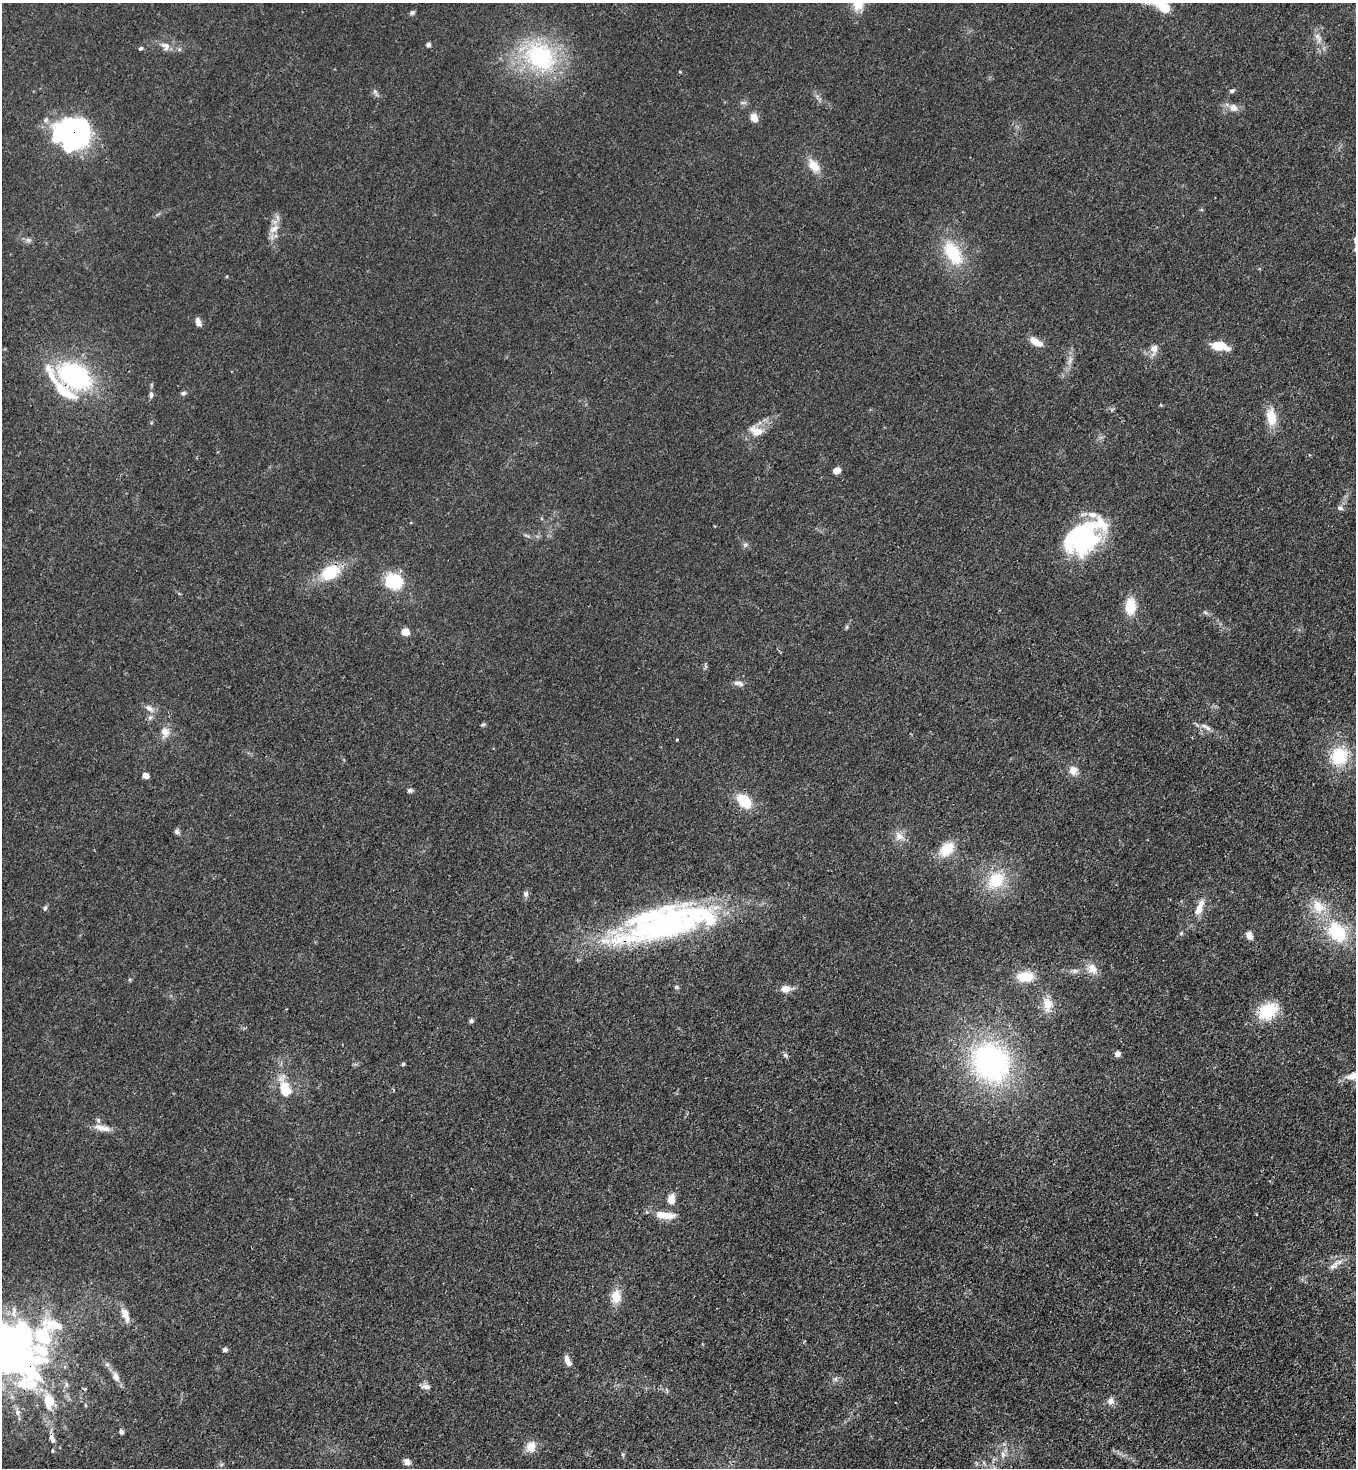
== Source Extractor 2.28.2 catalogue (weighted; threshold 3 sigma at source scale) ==
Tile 6 of 4 x 4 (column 2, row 2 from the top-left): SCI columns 1580-2933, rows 2991-4456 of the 6005 x 5983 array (HDU 1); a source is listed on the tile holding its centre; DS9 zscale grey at full resolution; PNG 1358 x 1470 px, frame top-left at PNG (2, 3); no overlay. Shown black and unused: <1% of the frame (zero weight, under 3 of 4 exposures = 7% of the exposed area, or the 3 px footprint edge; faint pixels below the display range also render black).
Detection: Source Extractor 2.28.2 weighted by HDU 2 'WHT'; one run over the whole footprint, this tile lists its part. Background 0.0192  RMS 0.0026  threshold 0.0117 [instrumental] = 3 sigma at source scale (4.5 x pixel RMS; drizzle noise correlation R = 1.50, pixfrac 1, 0.05/0.05 arcsec/px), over >= 5 px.
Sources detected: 122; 1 too faint to see at this stretch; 5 inside a brighter object's white glare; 2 cosmic-ray / hot-pixel residue — not listed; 13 inside a brighter listed object's ellipse — not listed separately; the other 101 listed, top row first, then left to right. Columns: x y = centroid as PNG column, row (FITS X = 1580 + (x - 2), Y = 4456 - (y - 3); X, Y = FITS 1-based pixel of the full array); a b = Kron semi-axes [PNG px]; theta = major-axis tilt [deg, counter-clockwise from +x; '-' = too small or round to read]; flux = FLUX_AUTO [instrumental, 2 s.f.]
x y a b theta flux
858 3 14 11 -88 6
1164 8 13 9 -40 5.7
412 13 6 6 - 0.57
1318 38 17 8 -66 2.1
428 44 5 5 - 0.68
166 46 13 10 -38 1.9
141 48 5 5 - 0.42
540 57 45 35 -39 33
680 72 5 3 - 0.23
1232 91 7 5 15 0.55
375 92 13 4 -58 0.7
1233 108 12 10 -24 2
754 118 10 8 -62 2.2
74 134 32 27 10 54
814 166 18 11 -52 3.9
274 229 15 9 36 2.4
28 240 8 6 -20 0.75
953 253 32 17 -57 13
198 322 9 6 -67 1.7
1036 342 15 7 -29 3.1
1219 346 15 8 -9 7.4
1154 348 11 10 - 1.9
1070 361 13 6 66 1.5
75 376 38 26 -30 37
183 393 7 5 16 0.58
151 394 8 6 -90 0.89
1161 405 5 3 - 0.22
1271 417 19 11 -82 5.6
759 431 17 11 34 3.4
1309 455 4 3 - 0.22
837 470 8 6 11 2.2
1340 508 8 6 -18 0.78
1083 538 34 26 25 42
745 545 6 6 - 0.63
330 572 18 13 28 12
394 581 20 18 -4 11
1130 606 15 10 87 7.1
1205 613 8 5 -34 0.59
847 627 6 4 88 0.36
405 631 5 5 - 6.7
705 666 9 3 -69 0.38
738 683 13 7 -12 1.3
149 708 14 7 -36 1.5
150 717 8 6 69 0.81
483 724 6 5 - 0.46
1204 726 10 6 -11 1.2
165 732 15 12 -71 2.4
677 739 3 2 - 0.29
1339 756 16 15 - 13
1073 770 11 10 - 2.4
146 775 5 4 - 3.1
410 790 6 6 - 0.71
744 801 17 12 -44 7.6
177 832 7 6 - 0.74
899 836 13 12 - 2.5
946 849 19 13 45 6.8
996 880 24 19 49 11
526 894 7 6 - 0.9
1318 906 21 15 -47 6.4
45 908 7 5 71 0.6
1199 909 17 9 67 2.8
669 923 111 35 17 78
1337 932 22 17 -51 16
1181 933 6 4 44 0.37
1249 935 11 8 -59 1.6
1092 969 15 12 -50 2.9
1075 971 10 6 7 0.99
1025 977 17 10 1 6.5
676 987 6 4 -16 0.45
786 989 12 7 3 2.7
1047 1004 21 12 -89 3.8
1267 1011 19 14 30 12
471 1021 5 4 - 0.73
1117 1054 4 4 - 2.4
785 1055 8 6 -45 0.6
991 1062 48 42 -58 59
403 1064 4 4 - 0.38
1353 1076 19 9 15 3.9
285 1088 32 16 -71 7.9
101 1128 19 9 -15 2.8
671 1199 11 8 83 2.8
667 1215 22 10 -4 3.5
1335 1263 22 7 27 2.2
616 1296 17 12 88 4
46 1333 191 62 53 87
5 1348 10 8 17 140
225 1350 6 5 - 0.69
567 1361 12 5 -68 2.1
107 1365 7 4 0 0.51
116 1377 12 8 -69 1.8
835 1379 6 6 - 0.68
426 1387 14 7 -7 1.3
1110 1401 10 9 - 1.5
121 1432 5 4 - 0.74
52 1438 12 6 -72 1.4
531 1447 14 12 64 3.1
52 1450 5 4 - 0.34
623 1454 7 5 -83 0.42
1003 1454 10 6 82 1.2
407 1462 9 7 -45 1.1
984 1463 7 4 -71 0.45
Overlapping masked pixels (flux is a lower limit): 7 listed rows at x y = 540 57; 74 134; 75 376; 669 923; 1267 1011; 46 1333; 52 1438
Isophote crosses this tile's border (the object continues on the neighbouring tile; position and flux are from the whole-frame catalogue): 5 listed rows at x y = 858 3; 1164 8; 1353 1076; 46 1333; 5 1348